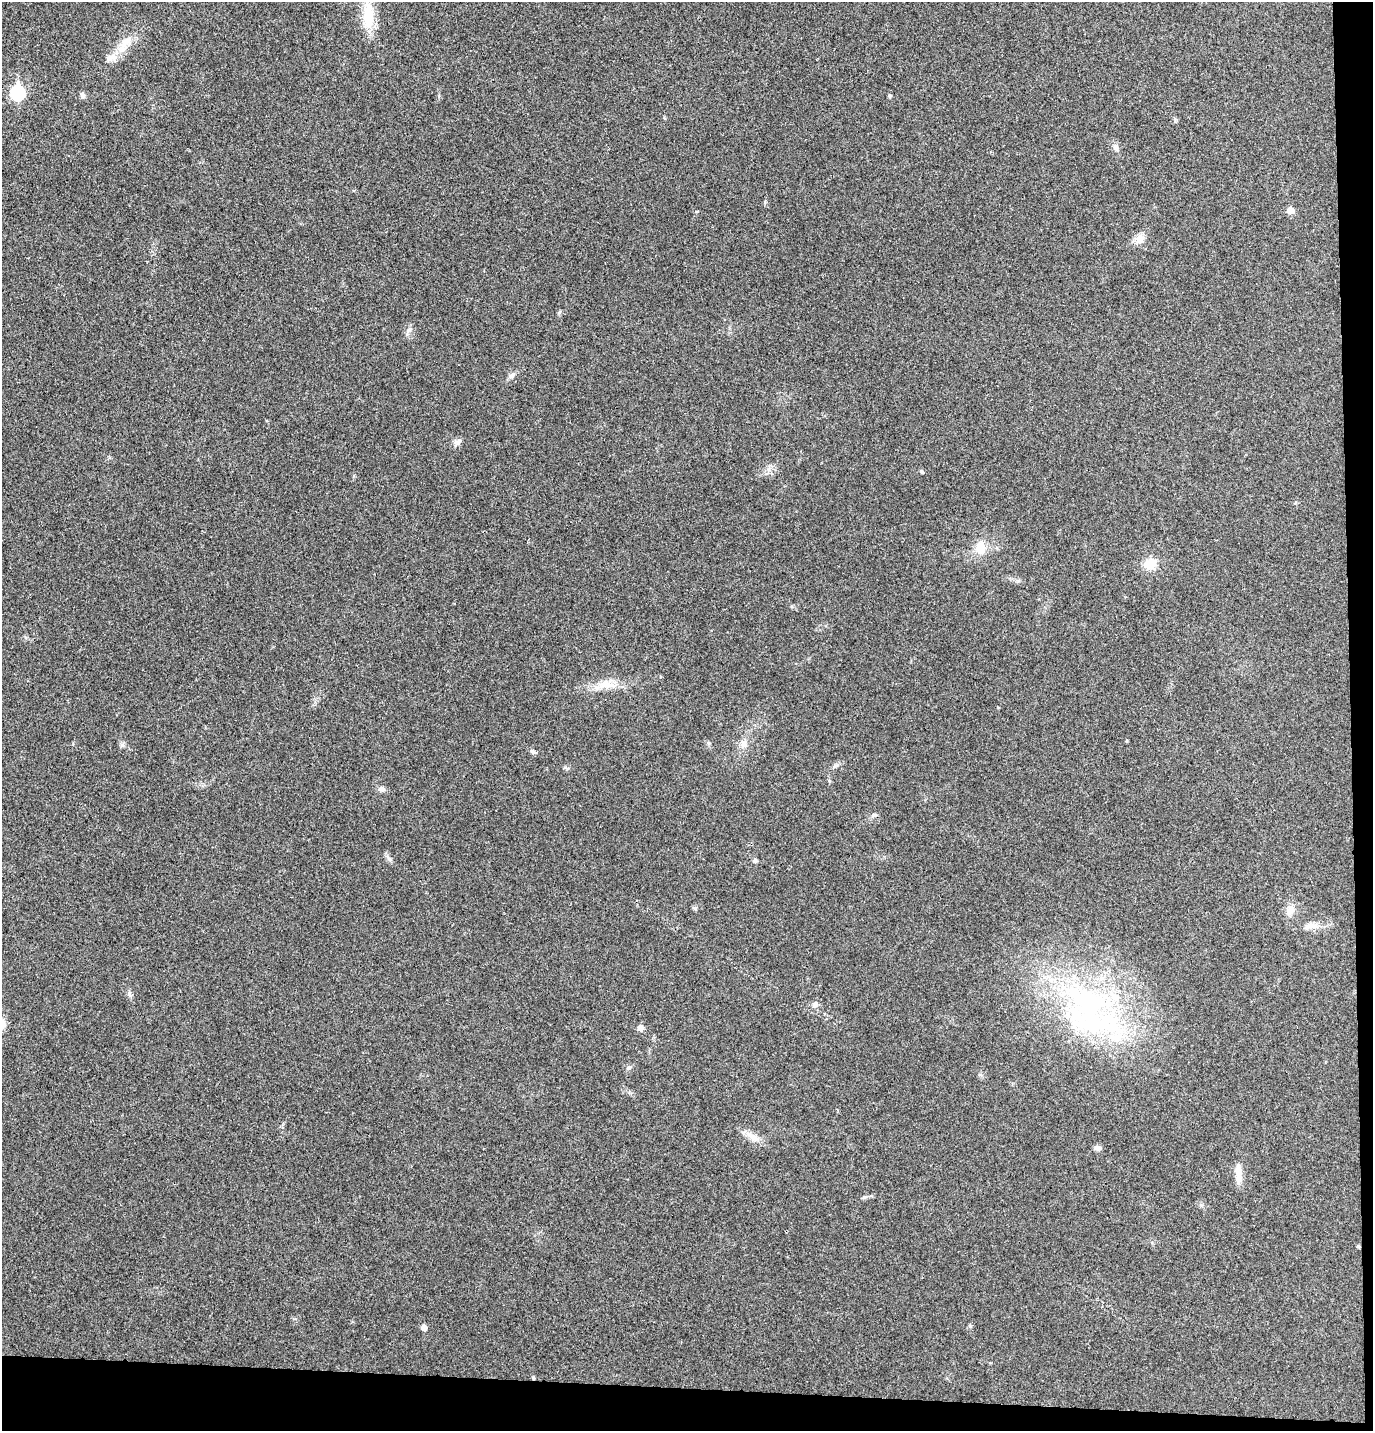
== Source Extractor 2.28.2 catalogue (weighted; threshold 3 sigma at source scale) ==
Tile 9 of 3 x 3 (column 3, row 3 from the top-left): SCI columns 2872-4242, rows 8-1436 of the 4373 x 4297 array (HDU 1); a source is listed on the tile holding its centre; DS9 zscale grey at full resolution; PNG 1375 x 1433 px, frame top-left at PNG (2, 2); no overlay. Shown black and unused: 5% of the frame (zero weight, under 3 of 4 exposures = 6% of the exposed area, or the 3 px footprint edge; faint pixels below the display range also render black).
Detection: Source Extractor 2.28.2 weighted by HDU 2 'WHT'; one run over the whole footprint, this tile lists its part. Background 0.0298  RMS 0.006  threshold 0.0268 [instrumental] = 3 sigma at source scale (4.5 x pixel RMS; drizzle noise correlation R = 1.50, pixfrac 1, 0.05/0.05 arcsec/px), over >= 5 px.
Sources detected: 41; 3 inside a brighter listed object's ellipse — not listed separately; the other 38 listed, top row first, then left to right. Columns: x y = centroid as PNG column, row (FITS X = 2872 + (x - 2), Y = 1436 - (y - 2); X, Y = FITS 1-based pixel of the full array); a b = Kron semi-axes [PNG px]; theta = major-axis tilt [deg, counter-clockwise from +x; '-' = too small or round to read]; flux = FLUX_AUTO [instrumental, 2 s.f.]
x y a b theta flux
368 15 38 14 -90 18
126 42 23 10 44 8.4
17 93 8 6 -89 70
83 96 7 6 - 1.5
890 96 4 4 - 0.9
1115 147 10 7 -68 2.1
1290 210 6 5 - 5.6
696 212 4 3 - 0.51
1140 239 13 10 -86 4.3
559 312 6 4 87 0.82
511 375 8 6 44 1.9
458 442 11 6 23 2.1
922 472 5 4 - 0.66
980 547 16 12 -88 7.8
1150 564 15 13 41 7.2
607 685 26 9 -4 9.1
1127 741 5 3 - 0.51
744 744 13 8 61 3.5
533 752 7 5 -47 1.1
835 766 7 4 18 1.1
382 789 9 7 -13 2.1
874 815 9 3 -13 0.98
389 859 7 4 -19 1.1
755 860 6 5 - 1.2
695 908 6 5 - 1.1
1290 910 14 10 68 4.5
1311 926 20 7 8 5
815 1004 8 7 - 2
1089 1004 76 60 -11 150
640 1028 6 6 - 3.3
629 1067 6 4 1 0.91
753 1137 20 7 -29 5.1
1098 1148 9 6 -7 1.8
1239 1176 20 8 83 5.5
865 1197 7 4 18 1
1358 1246 4 4 - 0.83
424 1327 5 5 - 3.8
533 1378 4 4 - 0.72
Overlapping masked pixels (flux is a lower limit): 2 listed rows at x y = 1358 1246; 533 1378
Unlisted compact peaks at least as high as the median listed source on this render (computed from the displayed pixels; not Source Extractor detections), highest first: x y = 129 994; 122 745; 769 469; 970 1326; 409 330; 1175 120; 565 767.